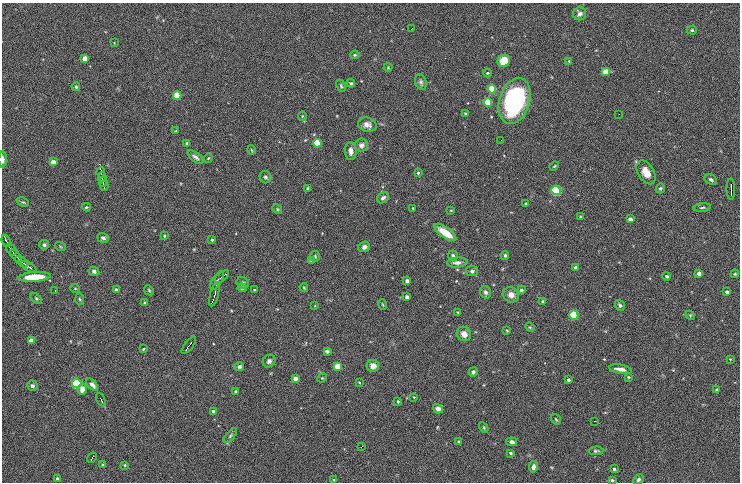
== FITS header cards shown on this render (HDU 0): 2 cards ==
NAXIS1  =                  738 / Axis Length
NAXIS2  =                  480 / Axis Length

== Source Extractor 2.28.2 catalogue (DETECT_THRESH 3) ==
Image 738 x 480 px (HDU 0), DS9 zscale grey, 1 PNG px = 1 image px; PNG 742 x 484 px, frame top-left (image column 1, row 480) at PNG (2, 3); each listed source drawn as its Kron ellipse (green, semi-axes under 4 px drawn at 4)
Background 0.206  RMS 13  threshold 40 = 3 sigma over >= 5 px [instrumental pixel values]
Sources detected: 156; all 156 listed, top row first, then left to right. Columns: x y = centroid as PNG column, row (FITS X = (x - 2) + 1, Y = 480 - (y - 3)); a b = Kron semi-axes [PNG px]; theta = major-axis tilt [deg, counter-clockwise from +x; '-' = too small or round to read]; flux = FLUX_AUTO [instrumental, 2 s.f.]
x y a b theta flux
580 14 6 6 - 3200
412 29 4 2 - 1300
692 30 5 4 - 1300
114 43 2 2 - 510
355 55 4 3 - 1100
85 58 4 4 - 11000
504 61 6 6 - 16000
569 61 4 4 - 1100
388 67 4 4 - 890
605 72 4 4 - 14000
487 73 4 3 - 1000
421 82 8 5 -72 2200
351 83 4 4 - 1300
341 86 6 3 -64 1100
76 87 4 3 - 1400
492 89 4 4 - 40000
177 96 4 4 - 25000
515 101 24 15 72 130000
488 102 4 4 - 35000
465 113 4 3 - 840
619 114 2 2 - 1300
302 116 5 3 - 780
367 125 9 7 -16 4500
176 131 4 3 - 820
501 140 2 2 - 440
187 143 3 3 - 1000
317 143 4 4 - 34000
361 145 6 6 - 4200
252 150 4 3 - 720
351 151 9 5 -86 4800
195 157 9 4 -38 2800
208 158 4 3 - 690
3 159 8 3 -90 3100
53 162 4 4 - 6800
554 166 5 3 - 890
101 172 5 2 - 910
646 172 13 8 -59 9700
418 173 3 3 - 1200
102 177 5 2 - 450
265 177 6 5 - 1800
711 180 6 5 - 2100
103 182 5 2 - 610
104 186 5 2 - 490
308 188 3 3 - 1400
660 188 5 4 - 1300
731 189 10 2 -89 2700
556 190 4 4 - 110000
383 198 6 5 - 2700
23 202 6 4 -23 1200
526 204 3 3 - 940
86 207 4 3 - 1000
413 208 3 2 - 560
702 208 9 3 6 1600
277 209 5 4 - 1100
451 210 3 2 - 690
580 217 3 3 - 760
630 219 4 3 - 4100
445 232 13 5 -35 15000
164 236 3 3 - 1100
103 238 5 4 - 2500
212 240 3 3 - 1500
6 241 6 2 -67 2000
44 245 5 5 - 2100
60 246 6 3 -20 890
364 247 6 5 - 3300
11 250 6 2 -55 1100
505 255 4 3 - 1300
16 256 7 2 -46 1300
315 256 5 4 - 1200
453 256 5 5 - 2100
311 261 3 3 - 1000
22 262 7 2 -38 1300
457 262 10 5 4 3600
29 267 9 3 -32 2700
576 268 3 3 - 3700
94 271 5 4 - 2400
472 271 6 5 - 2200
699 273 4 4 - 6200
735 274 4 3 - 910
667 276 4 4 - 1700
35 277 16 5 4 18000
222 277 8 2 37 1400
217 280 11 4 57 2000
407 281 4 3 - 4200
243 283 6 5 - 1900
304 287 4 3 - 830
75 288 5 3 - 720
242 288 4 4 - 2400
116 290 4 3 - 2900
149 290 5 4 - 1200
254 290 3 2 - 1100
521 290 4 3 - 2600
55 291 2 2 - 670
486 292 6 5 - 2500
727 292 3 3 - 3200
214 295 12 4 75 2400
511 295 8 7 - 6300
407 297 3 3 - 3700
36 298 7 4 -41 1300
79 299 5 3 - 1200
543 301 3 3 - 1600
144 303 4 4 - 960
383 304 5 2 - 720
620 305 6 4 -56 1900
315 306 3 2 - 610
458 312 3 3 - 850
574 315 4 4 - 60000
690 315 5 3 - 860
530 327 5 4 - 940
507 331 3 2 - 740
464 334 7 7 - 5800
31 341 4 4 - 8500
189 345 10 2 53 2100
143 349 4 4 - 820
327 351 4 3 - 1600
730 359 3 3 - 620
269 361 7 5 46 2300
239 366 5 4 - 1600
338 366 4 4 - 21000
373 366 6 6 - 4800
620 369 11 4 -9 5500
473 372 5 4 - 1800
628 377 4 3 - 850
322 378 5 4 - 890
295 379 4 4 - 6600
568 380 3 3 - 2500
359 382 2 2 - 750
77 383 4 4 - 95000
92 385 7 4 -48 4700
32 386 5 5 - 2200
82 389 6 4 86 6100
716 389 3 3 - 970
236 392 4 3 - 3400
414 397 3 3 - 690
101 400 7 2 -65 1200
398 401 4 3 - 1100
438 409 5 4 - 4300
213 411 3 3 - 1900
556 419 5 3 - 980
594 421 2 2 - 2300
484 428 5 3 - 880
230 436 9 4 50 1600
459 442 3 3 - 1600
512 442 5 4 - 2800
361 447 4 2 - 880
596 451 7 3 1 1500
511 453 3 3 - 1600
92 458 5 2 - 1300
103 464 3 3 - 920
125 465 4 3 - 930
533 467 6 4 79 3700
614 469 3 3 - 1900
57 478 4 3 - 1400
334 479 4 3 - 990
612 480 4 3 - 2000
638 480 6 4 45 2100
At the frame edge (FLAGS 8, measured only in part): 2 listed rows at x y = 3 159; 612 480